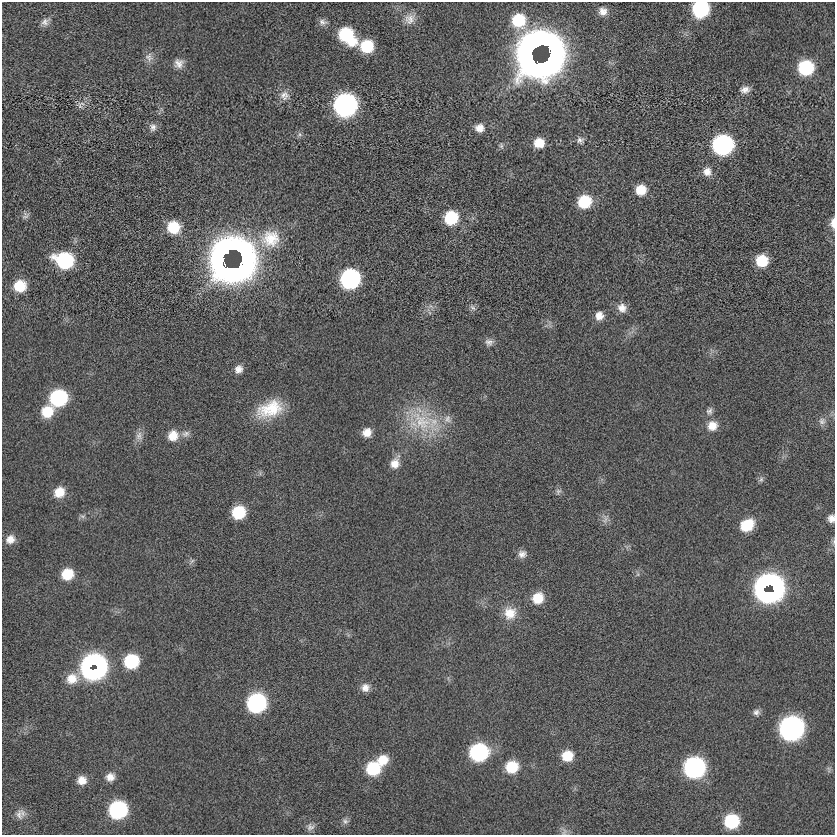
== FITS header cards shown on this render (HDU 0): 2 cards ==
NAXIS1  =                  833
NAXIS2  =                  833

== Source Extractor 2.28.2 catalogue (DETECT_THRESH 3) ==
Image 833 x 833 px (HDU 0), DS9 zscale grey, 1 PNG px = 1 image px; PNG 837 x 837 px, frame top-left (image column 1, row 833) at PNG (2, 2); no overlay
Background 0.0492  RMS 5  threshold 15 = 3 sigma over >= 5 px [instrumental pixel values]
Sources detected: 100; all 100 listed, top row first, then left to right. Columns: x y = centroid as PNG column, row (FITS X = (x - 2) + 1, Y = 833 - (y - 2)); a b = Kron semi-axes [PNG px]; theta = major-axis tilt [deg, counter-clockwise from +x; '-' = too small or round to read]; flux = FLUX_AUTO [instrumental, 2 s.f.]
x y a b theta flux
701 9 12 11 - 34000
603 11 11 11 - 2800
410 19 16 13 52 3600
518 20 14 14 - 13000
45 22 12 9 39 1800
323 22 11 8 -5 1600
347 36 20 13 -45 22000
367 46 12 11 - 13000
535 50 36 21 58 280000
550 54 28 9 84 150000
149 57 13 11 -76 2200
179 63 12 12 - 2600
542 63 27 7 15 110000
806 68 12 11 - 23000
745 90 11 8 6 2100
284 95 13 13 - 2900
345 105 13 12 - 170000
80 106 12 6 -75 1100
153 127 11 9 -82 1700
480 128 11 11 - 3000
300 134 7 6 - 890
580 140 10 8 -23 1400
539 143 11 10 - 5400
723 145 12 12 - 97000
501 146 10 6 -82 850
707 172 11 11 - 2800
641 190 11 10 - 5800
584 202 12 11 - 13000
25 216 11 8 48 1200
451 218 11 11 - 17000
833 223 12 6 90 2300
173 227 14 13 - 10000
270 239 27 23 17 12000
227 252 16 11 40 59000
65 260 14 11 -14 39000
241 260 36 18 -89 140000
223 261 30 8 -69 57000
762 261 11 10 - 10000
232 269 31 11 -1 96000
350 279 12 12 - 77000
20 286 12 11 - 9300
431 306 9 3 -45 720
473 308 10 6 -39 1200
622 308 12 11 - 3000
599 316 11 10 - 2900
489 342 11 9 12 1700
238 369 10 9 - 2200
58 398 12 11 - 39000
270 409 32 18 20 14000
709 411 11 8 71 1400
47 412 12 12 - 8800
447 419 12 11 - 2800
421 421 47 31 -25 23000
822 421 11 10 - 2100
712 426 13 12 - 4100
367 432 10 9 - 3500
186 434 12 9 21 1700
139 436 13 10 89 2300
173 436 13 11 56 5000
395 463 16 11 67 4000
761 480 8 6 50 870
558 491 10 7 61 1100
59 492 12 11 - 5500
238 512 11 10 - 14000
82 516 9 5 -26 860
831 518 9 8 - 2100
605 519 15 8 82 1800
747 525 14 11 33 10000
10 539 12 10 32 3000
522 554 11 10 - 2000
192 561 10 5 47 860
67 574 11 10 - 8400
638 574 6 4 72 550
770 585 19 15 -14 180000
769 593 14 6 4 80000
538 598 12 11 - 6900
510 613 17 17 - 6200
131 661 12 11 - 20000
94 664 17 11 -4 110000
95 669 15 8 23 100000
72 679 15 12 17 5300
365 688 11 10 - 2500
256 703 12 12 - 65000
756 712 9 8 - 1400
792 728 13 13 - 190000
479 752 12 11 - 48000
567 756 11 10 - 6700
382 760 12 11 - 6300
512 767 12 11 - 11000
694 767 13 12 - 100000
373 768 12 12 - 17000
829 769 10 3 -79 570
110 777 10 9 - 2800
82 780 11 10 - 3600
118 810 12 11 - 50000
19 815 15 11 -85 2600
345 821 9 8 - 1100
731 821 12 11 - 21000
310 827 12 9 24 1600
564 831 11 8 74 1400
At the frame edge (FLAGS 8, measured only in part): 3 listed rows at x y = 701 9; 833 223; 831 518